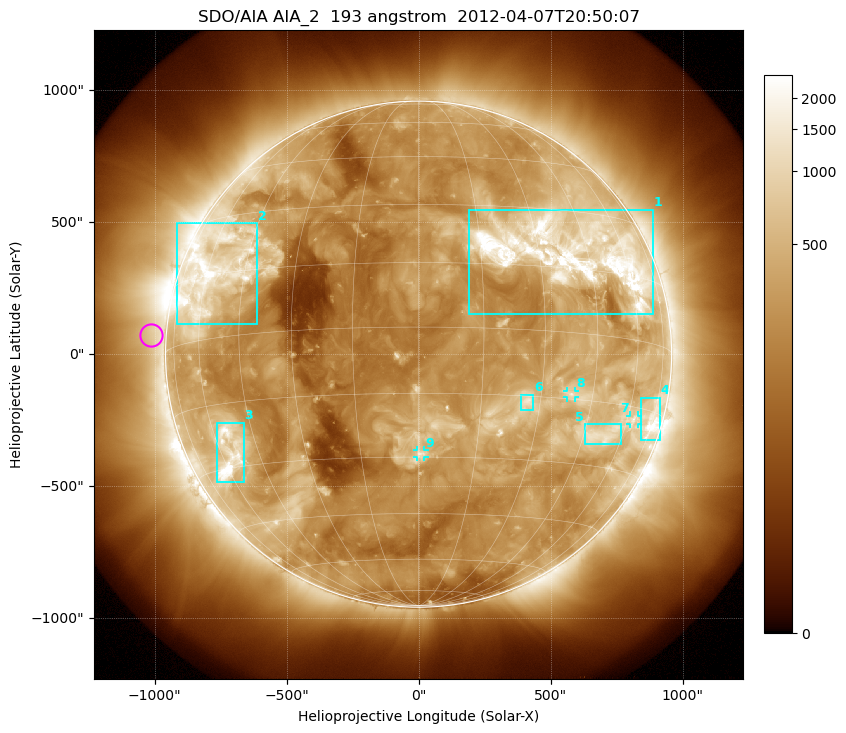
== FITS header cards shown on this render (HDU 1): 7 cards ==
TELESCOP= 'SDO/AIA'
INSTRUME= 'AIA_2'
WAVELNTH=                  193
WAVEUNIT= 'angstrom'
DATE-OBS= '2012-04-07T20:50:07.84'
CTYPE1  = 'HPLN-TAN'
CTYPE2  = 'HPLT-TAN'

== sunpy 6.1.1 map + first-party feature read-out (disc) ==
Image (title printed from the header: SDO/AIA AIA_2  193 angstrom  2012-04-07T20:50:07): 1024 x 1024 px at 2.4 arcsec/px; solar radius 959 arcsec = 399 px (full disc in frame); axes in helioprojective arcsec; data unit not stated in the header (colour bar unlabelled)
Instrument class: DISC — disc imager (sunpy class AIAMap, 193 A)
Bright regions (active regions / flare kernels): reference = the median radial profile (limb darkening/brightening removed); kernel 9 px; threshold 5 sigma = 745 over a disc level ~259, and >= 1.15x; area >= 12 px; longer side >= 10 px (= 24 arcsec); searched inside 0.97 R_sun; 9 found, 9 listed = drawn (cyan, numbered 1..; 3 of them under ~33 arcsec drawn as corner ticks so the feature stays visible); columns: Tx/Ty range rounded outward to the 5 arcsec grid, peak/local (2 s.f.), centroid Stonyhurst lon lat
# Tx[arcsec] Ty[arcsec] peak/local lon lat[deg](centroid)
1 190..890 150..550 11 +38 +19
2 -915..-610 115..500 8.7 -58 +16
3 -765..-660 -485..-260 8.7 -57 -27
4 840..915 -325..-165 6.5 +74 -17
5 630..765 -340..-265 4.7 +51 -23
6 385..435 -210..-150 7.5 +26 -16
7 800..830 -265..-230 3.8 +63 -18
8 565..595 -165..-140 5.3 +38 -14
9 -5..25 -390..-365 5.4 +1 -29
Off-limb structures (1.02-1.3 R_sun): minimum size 162 px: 6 found; the strongest spans PA ~55..140 deg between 1.02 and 1.3 R_sun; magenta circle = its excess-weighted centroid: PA ~85 deg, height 1.06 R_sun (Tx ~-1015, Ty ~70 arcsec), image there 1.5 x the reference